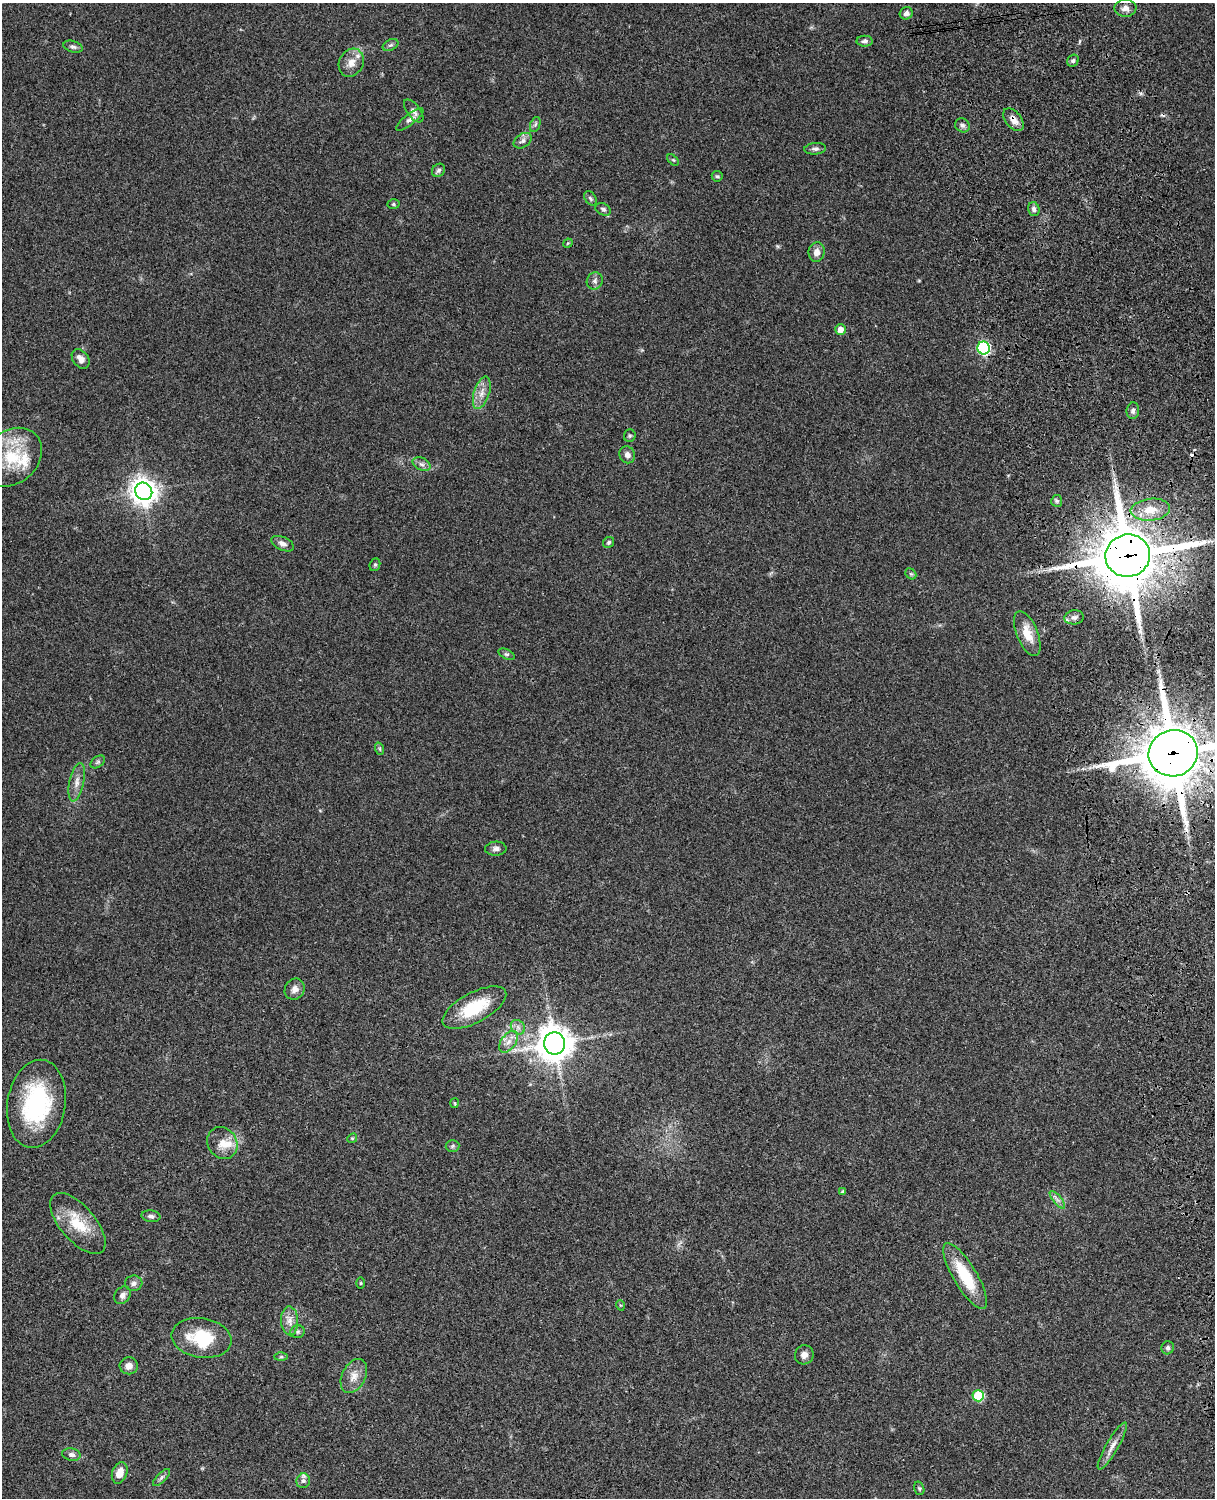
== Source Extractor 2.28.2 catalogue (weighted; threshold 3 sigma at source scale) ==
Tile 6 of 4 x 3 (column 2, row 2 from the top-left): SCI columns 1333-2545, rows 1773-3268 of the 5089 x 4927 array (HDU 1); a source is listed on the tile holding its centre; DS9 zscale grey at full resolution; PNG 1217 x 1500 px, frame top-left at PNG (2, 3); each listed source drawn as its Kron ellipse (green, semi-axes under 4 px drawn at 4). Shown black and unused: <1% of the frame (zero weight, under 3 of 4 exposures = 6% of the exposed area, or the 3 px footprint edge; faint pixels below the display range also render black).
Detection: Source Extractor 2.28.2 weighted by HDU 2 'WHT'; one run over the whole footprint, this tile lists its part. Background 0.0961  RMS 0.0063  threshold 0.0281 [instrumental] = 3 sigma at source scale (4.5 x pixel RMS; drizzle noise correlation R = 1.50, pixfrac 1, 0.05/0.05 arcsec/px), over >= 5 px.
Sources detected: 88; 2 cosmic-ray / hot-pixel residue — neither listed nor drawn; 3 inside a brighter listed object's ellipse — not listed separately; the other 83 listed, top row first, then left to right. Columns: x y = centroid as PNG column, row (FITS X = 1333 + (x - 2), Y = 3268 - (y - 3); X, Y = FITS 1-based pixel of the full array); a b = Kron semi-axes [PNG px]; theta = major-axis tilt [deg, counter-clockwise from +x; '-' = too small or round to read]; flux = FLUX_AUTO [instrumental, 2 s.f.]
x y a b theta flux
1125 8 11 8 -1 3.4
906 13 6 6 - 2.7
865 41 8 5 2 1.7
390 45 8 5 26 1.3
73 47 10 5 -17 1.8
1073 61 6 5 - 1.3
351 63 14 12 61 6.1
414 111 13 6 -53 3.5
410 120 17 5 38 2.7
1013 120 13 8 -49 4.8
535 124 8 5 69 1.3
962 125 8 6 -41 1.8
523 141 10 6 34 2.4
815 149 11 5 5 1.9
673 160 7 4 -44 0.83
438 170 7 6 - 1.8
717 176 5 5 - 1
590 198 8 5 -58 1.3
393 204 6 5 - 0.91
603 209 8 5 -28 1.5
1034 209 7 5 -75 2.1
568 243 5 4 - 0.62
817 252 10 8 80 3.9
595 281 9 8 - 2.4
840 329 5 5 - 4.6
984 348 6 6 - 78
81 359 11 7 -54 3.9
482 393 17 7 72 5.5
1133 411 8 6 83 2
630 436 6 5 - 1.1
627 455 9 7 -61 2.8
12 457 33 26 41 31
422 464 9 6 -26 2.2
144 491 9 8 - 660
1057 501 6 5 - 1.1
1150 510 20 11 6 12
609 542 6 5 - 1.1
283 544 12 6 -23 2.8
1128 556 22 21 - 4100
375 565 6 5 - 1.1
911 574 6 4 -43 0.94
1074 617 10 7 5 2.3
1027 633 24 10 -68 10
506 654 8 4 -25 1.1
380 749 6 4 -71 0.87
1173 753 25 23 16 3600
98 762 8 5 36 1.2
77 782 19 7 78 4.8
496 849 11 7 3 2.2
295 989 11 9 57 3.5
474 1008 35 15 28 28
518 1027 8 6 -47 2.5
509 1042 12 7 53 4.4
554 1044 11 10 - 1100
455 1103 5 3 - 0.63
36 1104 44 29 81 64
352 1138 5 4 - 0.8
222 1143 17 14 -56 9.2
453 1146 7 6 - 1.3
843 1192 4 3 - 1.4
1057 1200 11 3 -50 1.6
151 1216 9 6 -5 1.8
78 1223 37 17 -49 20
965 1276 38 12 -59 26
134 1283 9 7 7 2.5
361 1283 5 3 - 0.58
122 1295 9 7 53 2.6
620 1305 5 3 - 0.61
290 1321 14 8 -88 4.8
298 1332 7 6 - 1.5
202 1338 30 20 -9 28
1168 1348 6 6 - 1.6
804 1355 10 9 - 3.2
281 1357 6 4 1 0.94
129 1366 9 8 - 3.7
354 1376 18 11 63 6.9
978 1396 6 5 - 34
1112 1446 27 6 60 5.2
71 1455 9 6 -12 2.4
120 1473 11 7 70 7.2
161 1477 11 4 45 1.6
303 1481 7 6 - 1.8
919 1488 7 5 -73 1.1
Overlapping masked pixels (flux is a lower limit): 3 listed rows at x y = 1013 120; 1128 556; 1173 753
Isophote crosses this tile's border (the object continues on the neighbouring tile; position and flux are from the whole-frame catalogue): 2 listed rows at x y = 12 457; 1173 753